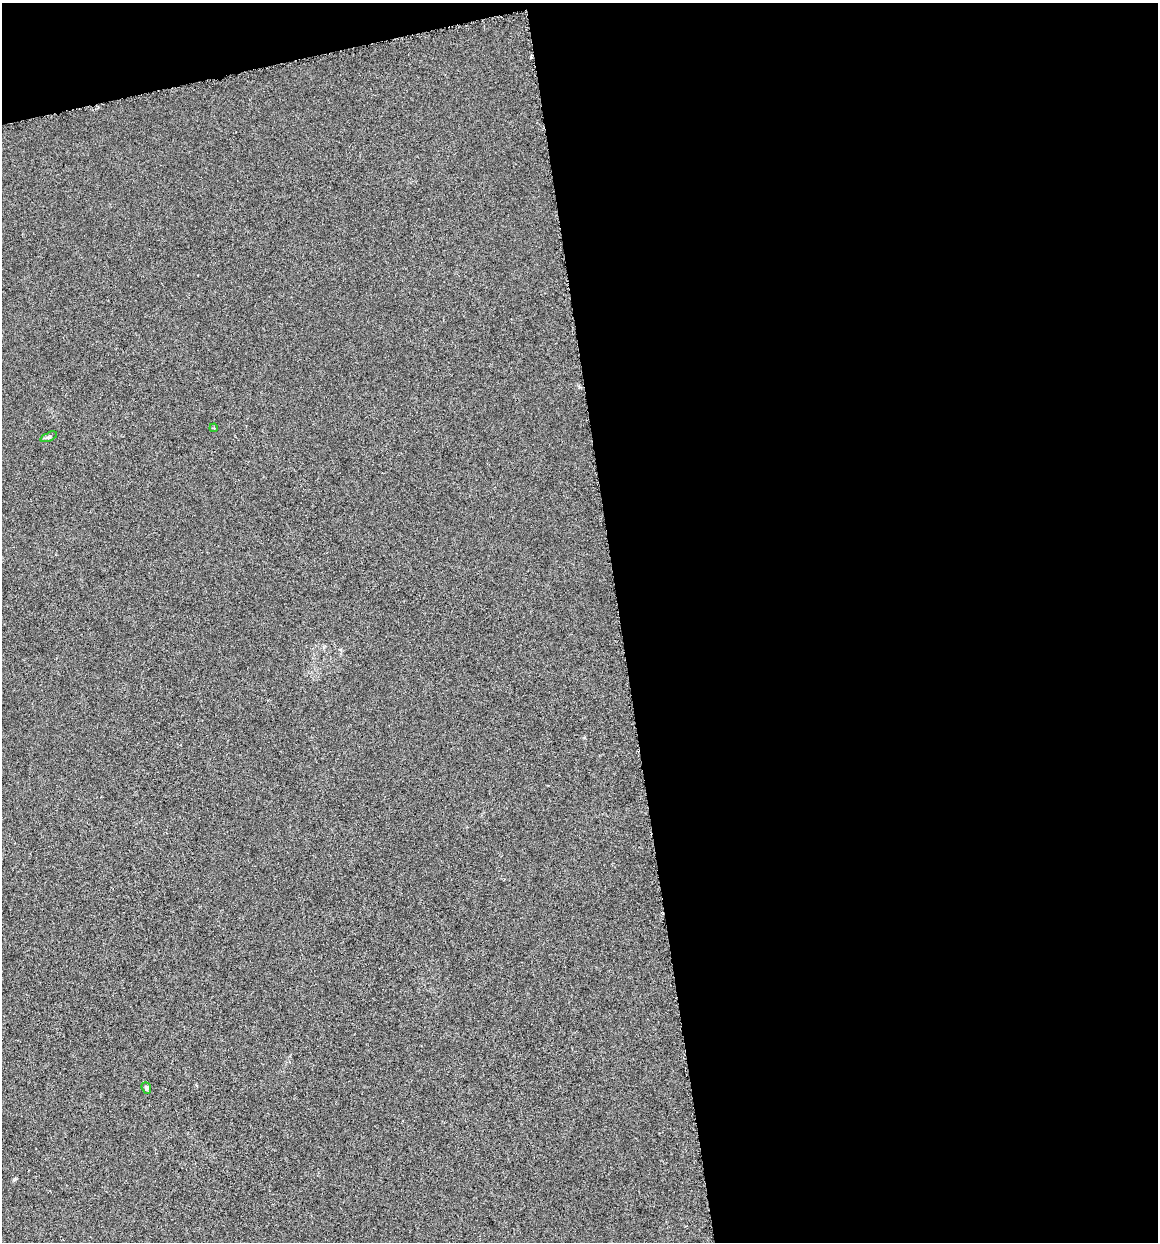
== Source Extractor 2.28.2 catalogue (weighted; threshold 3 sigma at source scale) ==
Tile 4 of 4 x 4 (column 4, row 1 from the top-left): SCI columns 3555-4710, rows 3723-4962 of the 4745 x 4962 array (HDU 1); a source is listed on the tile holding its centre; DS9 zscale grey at full resolution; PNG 1160 x 1244 px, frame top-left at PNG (2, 3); each listed source drawn as its Kron ellipse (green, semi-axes under 4 px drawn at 4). Shown black and unused: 49% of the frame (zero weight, under 4 of 8 exposures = <1% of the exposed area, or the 3 px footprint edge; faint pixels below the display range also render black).
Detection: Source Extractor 2.28.2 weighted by HDU 2 'WHT'; one run over the whole footprint, this tile lists its part. Background -6.77e-04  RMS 0.0021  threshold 0.00878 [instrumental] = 3 sigma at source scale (4.09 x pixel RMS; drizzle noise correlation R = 1.36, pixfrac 0.8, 0.0396/0.0396 arcsec/px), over >= 5 px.
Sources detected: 3; all 3 listed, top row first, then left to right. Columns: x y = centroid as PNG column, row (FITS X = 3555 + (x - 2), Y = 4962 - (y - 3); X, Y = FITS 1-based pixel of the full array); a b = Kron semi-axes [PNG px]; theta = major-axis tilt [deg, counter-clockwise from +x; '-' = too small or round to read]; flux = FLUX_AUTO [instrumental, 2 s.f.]
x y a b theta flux
214 428 4 3 - 0.18
49 437 9 4 23 0.35
146 1088 6 4 -69 0.3